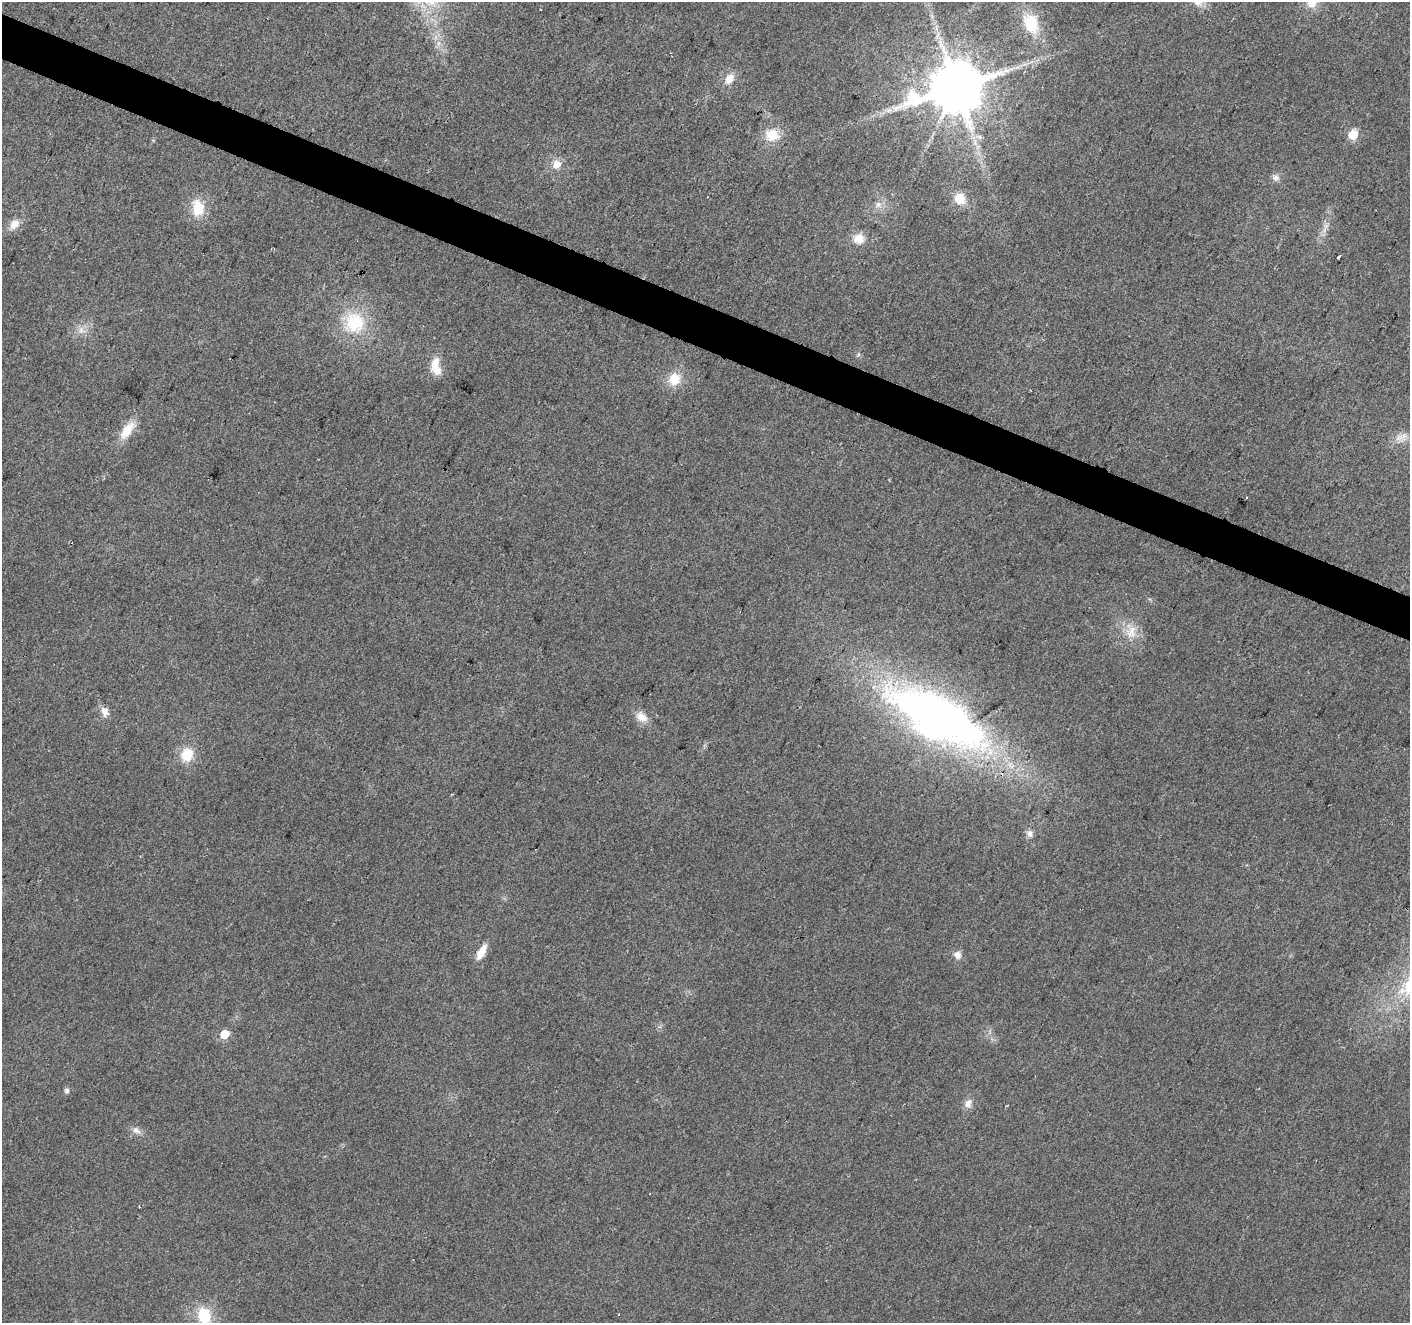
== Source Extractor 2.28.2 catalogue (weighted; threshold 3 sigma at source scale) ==
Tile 11 of 4 x 4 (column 3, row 3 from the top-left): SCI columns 2824-4231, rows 1592-2912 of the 5639 x 5759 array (HDU 1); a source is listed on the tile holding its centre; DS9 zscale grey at full resolution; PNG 1412 x 1325 px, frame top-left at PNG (2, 2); no overlay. Shown black and unused: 3% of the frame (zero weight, under 2 of 3 exposures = <1% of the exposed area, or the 3 px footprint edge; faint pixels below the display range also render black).
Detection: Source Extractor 2.28.2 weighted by HDU 2 'WHT'; one run over the whole footprint, this tile lists its part. Background 0.0396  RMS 0.0086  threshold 0.0385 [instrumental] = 3 sigma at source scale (4.5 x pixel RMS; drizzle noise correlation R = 1.50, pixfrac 1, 0.0396/0.0396 arcsec/px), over >= 5 px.
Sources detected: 38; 1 cosmic-ray / hot-pixel residue — not listed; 1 inside a brighter listed object's ellipse — not listed separately; the other 36 listed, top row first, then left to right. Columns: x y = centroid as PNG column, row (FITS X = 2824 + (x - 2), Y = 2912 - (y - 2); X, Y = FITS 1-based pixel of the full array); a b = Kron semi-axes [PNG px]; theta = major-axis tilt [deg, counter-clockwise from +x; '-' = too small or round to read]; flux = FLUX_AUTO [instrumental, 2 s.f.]
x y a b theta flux
1312 3 14 13 - 11
1031 23 20 14 -65 33
729 79 16 11 55 9.3
956 87 17 14 22 5700
889 110 10 5 26 4.1
772 135 17 15 -9 18
1353 135 6 5 - 40
557 164 12 11 - 8.5
1276 178 10 8 -25 3.9
959 198 13 12 - 15
878 205 9 8 - 4.4
198 208 20 14 -86 22
14 224 14 10 48 8.4
1324 230 7 4 71 2.9
858 239 13 12 - 11
1338 258 3 3 - 2.5
354 323 27 26 - 46
81 330 10 7 -90 4.7
435 364 19 10 72 12
674 379 18 15 62 17
127 430 24 11 56 18
1403 437 13 9 61 6.9
1131 632 21 12 78 14
105 712 13 10 -69 6.5
641 717 17 11 -37 9.5
939 717 112 41 -28 600
187 755 17 15 68 20
1030 834 10 8 -69 4.2
481 952 16 7 61 13
957 955 11 10 - 5.3
225 1034 6 5 - 28
67 1091 7 6 - 2.5
968 1103 13 9 67 5.9
136 1130 12 8 -32 4.7
618 1314 2 2 - 0.87
204 1316 20 16 -75 29
Isophote crosses this tile's border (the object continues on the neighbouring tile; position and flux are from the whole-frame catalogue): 2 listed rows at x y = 1312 3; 204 1316